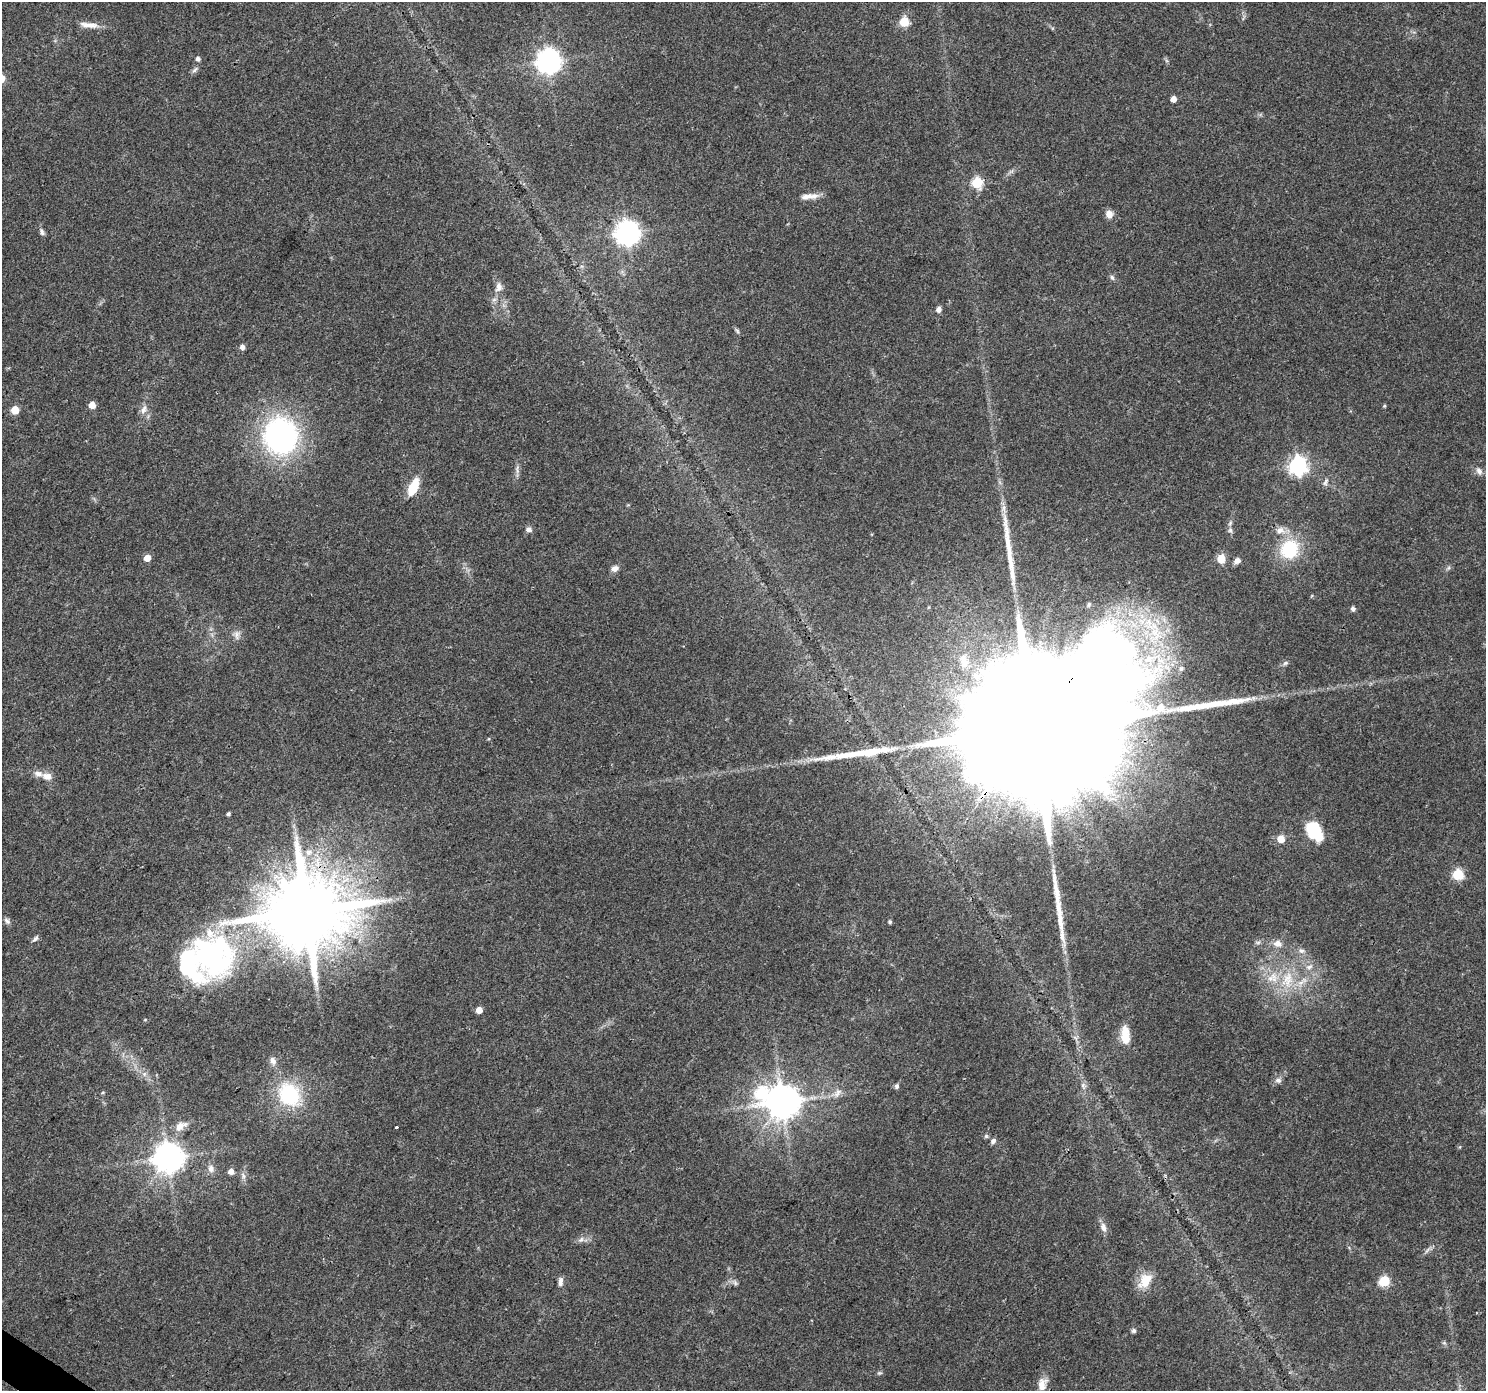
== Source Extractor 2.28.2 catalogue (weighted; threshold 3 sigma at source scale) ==
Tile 7 of 4 x 4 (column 3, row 2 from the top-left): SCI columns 2967-4450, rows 2964-4352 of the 5942 x 5993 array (HDU 1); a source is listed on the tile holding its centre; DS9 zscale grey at full resolution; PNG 1488 x 1393 px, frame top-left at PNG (2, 2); no overlay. Shown black and unused: <1% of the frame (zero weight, under 3 of 4 exposures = <1% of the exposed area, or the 3 px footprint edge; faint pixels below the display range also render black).
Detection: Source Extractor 2.28.2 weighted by HDU 2 'WHT'; one run over the whole footprint, this tile lists its part. Background 0.0446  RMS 0.0036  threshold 0.016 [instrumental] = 3 sigma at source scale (4.5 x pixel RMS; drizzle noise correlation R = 1.50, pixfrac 1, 0.0396/0.0396 arcsec/px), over >= 5 px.
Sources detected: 95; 1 inside a brighter object's white glare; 4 long thin detections or spike segments (spike, bleed or trail) — not listed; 5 inside a brighter listed object's ellipse — not listed separately; the other 85 listed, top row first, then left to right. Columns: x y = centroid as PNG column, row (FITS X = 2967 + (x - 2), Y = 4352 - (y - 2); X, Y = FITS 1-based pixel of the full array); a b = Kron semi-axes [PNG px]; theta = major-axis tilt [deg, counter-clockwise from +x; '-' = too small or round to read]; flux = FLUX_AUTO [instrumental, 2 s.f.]
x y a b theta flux
904 22 6 5 - 17
89 25 28 7 -6 3.7
198 59 5 5 - 1
548 61 8 8 - 320
195 70 10 5 45 1
1173 99 5 4 - 2.8
977 183 6 6 - 26
807 196 19 8 6 3.3
1109 214 8 8 - 2.7
42 232 10 5 -71 1
627 233 8 8 - 330
1112 277 8 5 -63 0.78
499 287 13 9 78 2.2
938 309 6 5 - 1.6
737 331 10 4 -56 0.63
242 347 5 5 - 1.7
92 405 5 5 - 4.2
1384 406 4 4 - 0.42
144 409 14 7 65 2.1
15 410 5 5 - 8.2
281 436 29 27 -83 95
1298 465 7 7 - 140
517 470 13 4 -84 1.2
1479 471 10 8 -53 1.6
1325 482 11 6 69 1.1
413 487 20 9 66 8.9
1230 523 7 4 47 0.65
529 529 8 7 - 1.3
1280 530 13 10 -1 3.1
1289 549 19 17 53 20
147 558 5 5 - 4.2
1221 559 10 8 -89 4
1237 561 8 7 - 1.6
614 568 9 7 26 1.7
1353 609 6 6 - 0.93
237 635 13 8 -85 1.8
1149 659 21 13 20 10
964 661 24 14 -84 9.2
1285 663 7 4 44 0.73
1181 669 7 6 - 0.88
1031 733 97 30 52 54000
47 776 13 9 -8 2.9
228 814 4 3 - 0.67
1314 830 20 13 -60 17
1281 839 5 5 - 5.7
1458 874 6 5 - 29
306 911 21 19 27 4800
1059 914 56 8 -83 10
7 921 10 6 -45 1.1
890 922 4 4 - 0.68
35 939 11 5 49 0.95
1277 944 12 10 -9 2.6
1301 950 9 6 -24 1.4
211 958 53 46 -57 70
1309 967 10 7 28 1.7
1287 980 28 16 79 12
479 1010 5 4 - 3.9
1125 1036 23 10 -86 6.6
273 1061 12 7 -67 1.8
144 1074 7 4 72 0.77
1278 1080 8 7 - 1.4
1083 1085 10 5 -69 1.1
897 1086 6 5 - 1
761 1093 10 8 75 36
838 1093 15 8 60 2.4
289 1094 26 22 -55 26
783 1102 10 9 - 840
180 1126 14 10 53 3.1
396 1127 3 3 - 0.95
986 1136 5 5 - 0.61
993 1141 7 6 - 1.2
168 1157 9 9 - 600
211 1169 11 8 -71 1.7
231 1171 5 5 - 2.2
243 1175 10 5 -64 1.1
1103 1227 13 7 -74 2.1
581 1240 9 6 48 1.3
1427 1250 12 3 45 0.97
1145 1281 21 13 53 7.2
1384 1281 6 5 - 28
560 1282 12 6 86 1.5
735 1283 9 5 -64 0.97
1134 1331 6 6 - 0.81
879 1373 7 5 10 0.55
1042 1384 17 11 76 3.5
Overlapping masked pixels (flux is a lower limit): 3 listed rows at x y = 413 487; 1031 733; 306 911